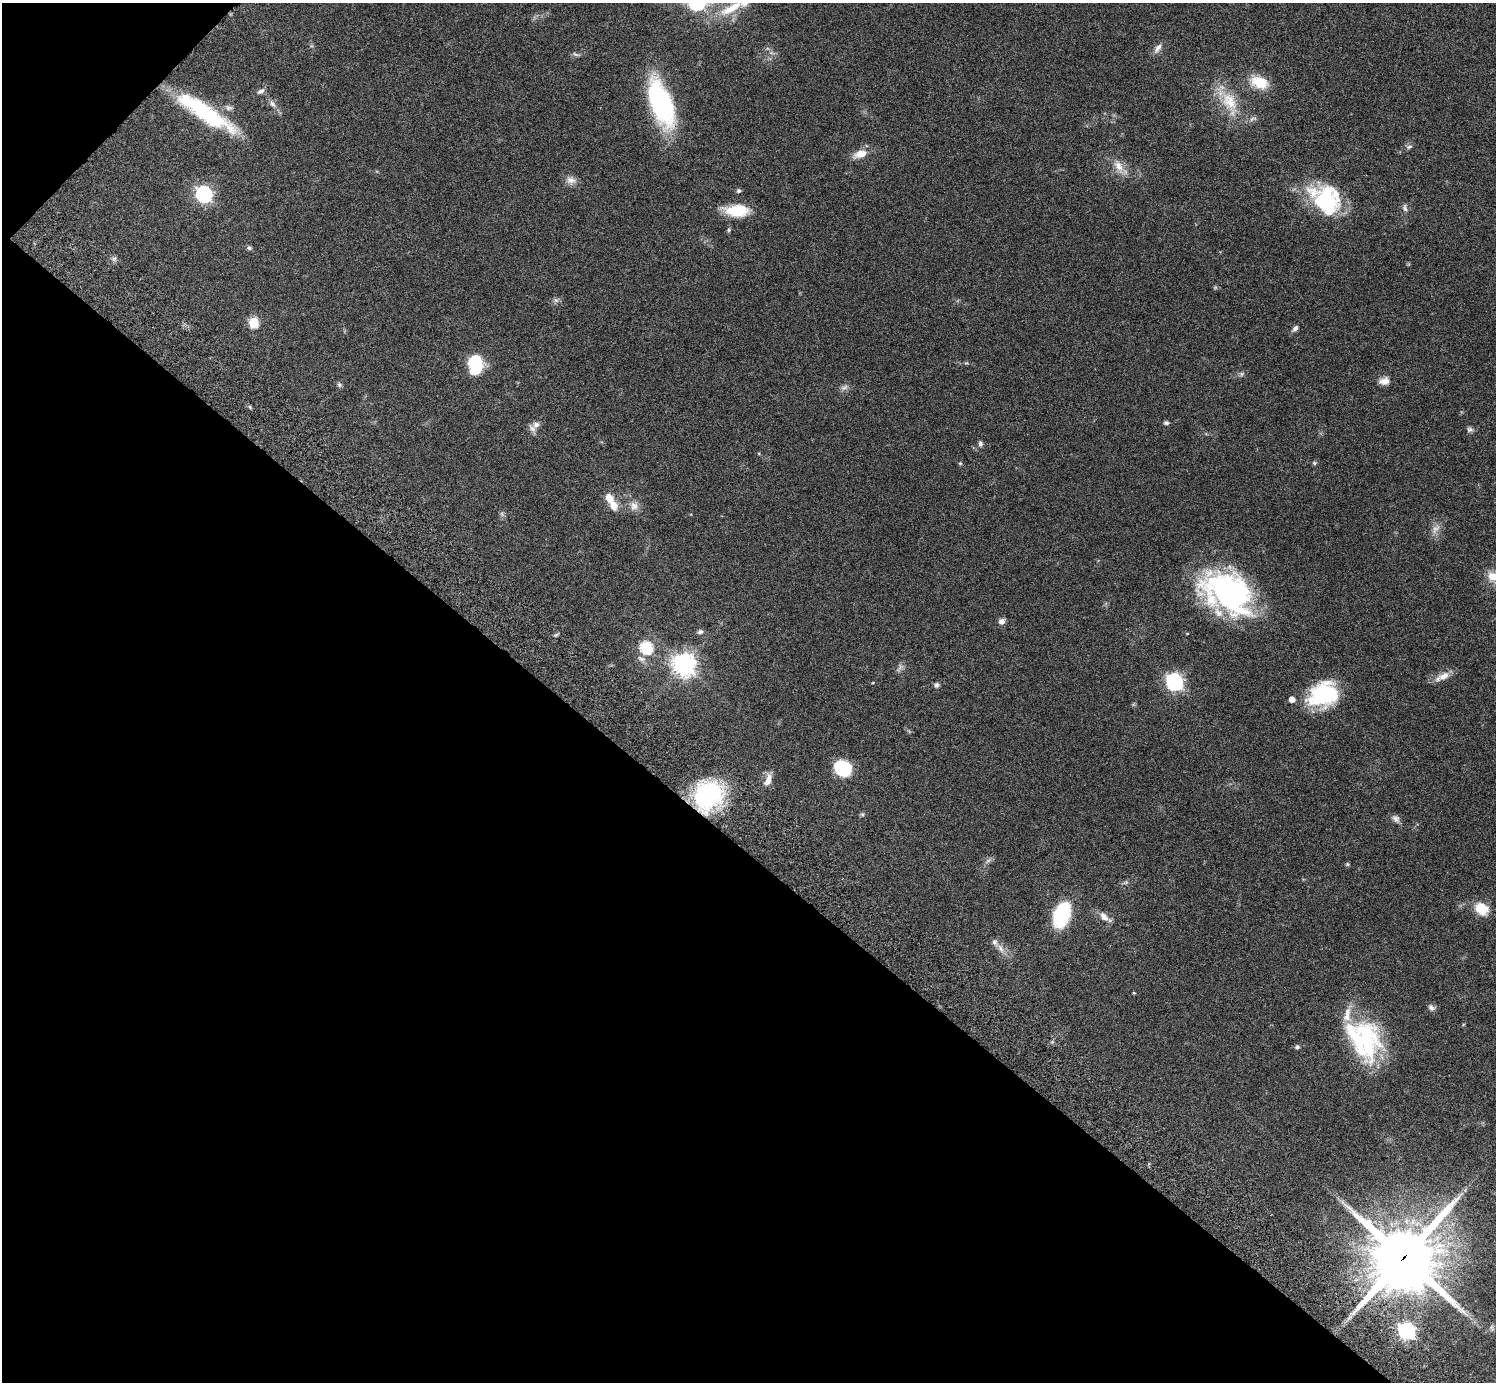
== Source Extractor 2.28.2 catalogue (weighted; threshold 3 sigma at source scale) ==
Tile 9 of 4 x 4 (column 1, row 3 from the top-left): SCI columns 45-1538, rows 1726-3105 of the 6059 x 6069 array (HDU 1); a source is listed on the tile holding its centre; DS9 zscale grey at full resolution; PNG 1498 x 1384 px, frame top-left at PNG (2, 3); no overlay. Shown black and unused: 40% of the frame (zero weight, under 3 of 6 exposures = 3% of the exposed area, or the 3 px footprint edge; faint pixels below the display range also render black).
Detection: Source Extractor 2.28.2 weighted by HDU 2 'WHT'; one run over the whole footprint, this tile lists its part. Background 0.0843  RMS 0.0046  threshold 0.0188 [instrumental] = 3 sigma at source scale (4.09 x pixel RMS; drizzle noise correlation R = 1.36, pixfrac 0.8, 0.05/0.05 arcsec/px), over >= 5 px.
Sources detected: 82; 3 too faint to see at this stretch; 4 inside a brighter object's white glare — not listed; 5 inside a brighter listed object's ellipse — not listed separately; the other 70 listed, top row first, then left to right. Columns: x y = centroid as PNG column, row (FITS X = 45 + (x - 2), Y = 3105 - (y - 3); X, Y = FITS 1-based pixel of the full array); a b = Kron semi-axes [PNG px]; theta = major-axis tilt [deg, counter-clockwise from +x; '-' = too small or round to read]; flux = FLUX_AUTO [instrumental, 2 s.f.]
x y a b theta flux
731 8 39 11 29 12
1158 48 14 7 54 2.1
576 54 11 4 -20 0.9
1259 82 24 14 -19 9.4
261 91 11 6 32 1.5
1229 101 31 20 -60 14
661 103 39 16 -67 81
272 104 11 6 -48 1.7
206 112 70 18 -35 36
1253 119 12 5 19 1.4
1409 147 8 5 20 1
860 154 19 9 19 5.1
1118 166 19 10 -62 4.9
571 180 15 10 -9 2.8
738 191 5 5 - 0.87
204 194 7 7 - 120
1329 203 30 24 34 22
1405 208 10 5 -79 1.3
737 211 26 13 -2 12
729 230 5 4 - 0.57
249 248 6 5 - 0.86
1215 287 6 4 -18 0.56
556 300 7 6 - 1
254 322 6 5 - 23
1295 328 9 6 51 1.3
475 364 19 13 -86 21
1241 374 7 4 89 0.72
1384 381 13 9 14 3
339 385 7 5 -45 0.83
844 387 11 6 24 1.5
250 407 6 3 -72 0.52
1166 423 6 5 - 0.89
536 424 11 9 35 2.5
1470 429 9 7 9 1.1
980 444 7 5 -78 1
960 463 5 4 - 0.48
1314 463 5 5 - 0.59
609 498 10 8 -60 4.8
614 506 7 6 - 5.7
634 506 13 11 -52 3.2
1495 576 25 13 2 8.7
1229 590 56 37 -21 88
1002 621 7 7 - 2
700 632 7 6 - 1.2
646 648 6 6 - 42
641 659 12 7 -22 1.9
684 664 8 8 - 310
900 668 14 4 52 1.3
1442 676 22 8 27 4.1
1174 682 8 7 - 130
937 685 6 6 - 1.1
1324 694 30 23 25 33
1292 699 5 4 - 3.6
842 768 12 10 -29 28
768 780 17 8 69 3.5
708 795 35 29 53 46
862 814 6 4 -43 0.62
1396 819 11 8 -47 1.7
1347 864 6 4 -46 0.51
1126 882 6 5 - 0.74
1481 909 18 14 -28 7.5
1061 915 23 14 71 31
1104 917 14 8 -49 3.4
1000 948 14 6 -61 2.4
1134 993 4 3 - 0.39
1431 1008 9 7 -48 1.5
1365 1040 49 36 -85 46
1297 1047 6 5 - 0.85
1404 1257 23 23 - 2900
1406 1331 7 6 - 140
Overlapping masked pixels (flux is a lower limit): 2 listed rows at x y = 708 795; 1404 1257
Isophote crosses this tile's border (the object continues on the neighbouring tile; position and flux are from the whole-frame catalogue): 2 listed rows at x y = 731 8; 1495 576